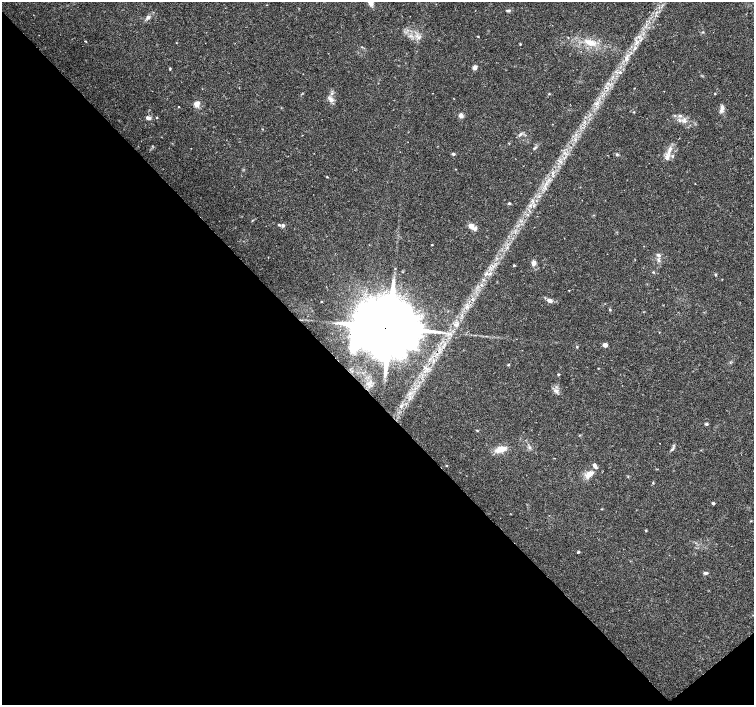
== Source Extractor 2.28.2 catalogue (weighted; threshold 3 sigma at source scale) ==
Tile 14 of 4 x 4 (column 2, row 4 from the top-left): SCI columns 1509-3011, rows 214-1619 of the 6018 x 5986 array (HDU 1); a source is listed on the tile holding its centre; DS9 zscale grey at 2 x 2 block average (1 PNG px = mean of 2 x 2 image px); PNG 756 x 707 px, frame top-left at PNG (2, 2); no overlay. Shown black and unused: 44% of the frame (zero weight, under 2 of 3 exposures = <1% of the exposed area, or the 3 px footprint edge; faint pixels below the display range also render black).
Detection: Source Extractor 2.28.2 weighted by HDU 2 'WHT'; one run over the whole footprint, this tile lists its part. Background 0.0339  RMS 0.0039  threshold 0.0178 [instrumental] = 3 sigma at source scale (4.5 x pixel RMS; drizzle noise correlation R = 1.50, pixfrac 1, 0.0396/0.0396 arcsec/px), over >= 5 px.
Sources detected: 67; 2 inside a brighter listed object's ellipse — not listed separately; the other 65 listed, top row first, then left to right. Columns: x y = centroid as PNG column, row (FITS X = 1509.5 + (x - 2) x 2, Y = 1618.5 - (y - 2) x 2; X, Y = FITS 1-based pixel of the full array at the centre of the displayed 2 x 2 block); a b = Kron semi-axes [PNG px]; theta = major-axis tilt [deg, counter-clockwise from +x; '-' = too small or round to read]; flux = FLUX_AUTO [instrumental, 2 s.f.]
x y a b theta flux
508 10 7 2 -12 1.2
148 17 6 5 - 2.6
478 36 3 2 - 0.53
85 41 3 2 - 0.57
590 43 16 8 -21 13
520 44 3 2 - 0.66
636 44 3 3 - 1.2
635 48 4 2 - 1.1
627 58 8 5 66 4.1
475 67 5 4 - 3.1
170 68 4 2 - 0.71
332 93 3 2 - 0.77
549 94 3 2 - 0.59
715 94 3 2 - 0.49
331 99 9 5 -28 3.7
197 103 7 6 - 5.1
178 107 2 2 - 0.43
722 109 9 5 69 4
634 112 3 2 - 0.55
461 115 4 4 - 4.2
680 116 5 2 - 1.2
156 117 3 2 - 0.61
149 118 6 5 - 2.5
684 120 6 3 79 2.2
262 129 3 2 - 0.4
535 148 5 3 - 1.4
668 153 6 4 -81 2.8
453 154 4 3 - 1.6
617 154 4 3 - 1.1
327 177 3 2 - 0.71
509 203 3 3 - 1.2
283 225 5 4 - 2
472 227 12 5 -39 5.6
432 245 2 2 - 0.51
659 255 6 4 -46 2
533 263 7 5 77 3.3
514 265 3 3 - 0.8
653 272 3 3 - 0.7
489 274 5 4 - 2.5
715 275 3 2 - 0.69
569 290 3 2 - 0.39
321 301 3 2 - 0.42
549 301 7 5 -21 3.5
467 307 4 2 - 1.2
610 310 3 3 - 0.71
389 327 20 16 16 9300
605 345 5 4 - 3.2
577 347 3 2 - 0.56
508 365 3 3 - 0.83
558 374 3 2 - 0.76
556 391 6 5 - 3.3
410 393 4 2 - 1
706 424 4 4 - 1.2
477 430 3 2 - 0.59
659 443 2 2 - 0.34
501 449 13 6 13 10
672 449 7 3 43 1.5
447 465 3 2 - 0.46
595 466 6 4 -62 2.9
590 474 10 7 10 6
653 483 3 2 - 0.65
713 503 4 3 - 1.3
646 530 3 3 - 0.65
578 552 3 3 - 0.99
705 573 6 3 2 1.5
Overlapping masked pixels (flux is a lower limit): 1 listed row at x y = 389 327
Diffuse or blended objects may show on this block-average render without a row.